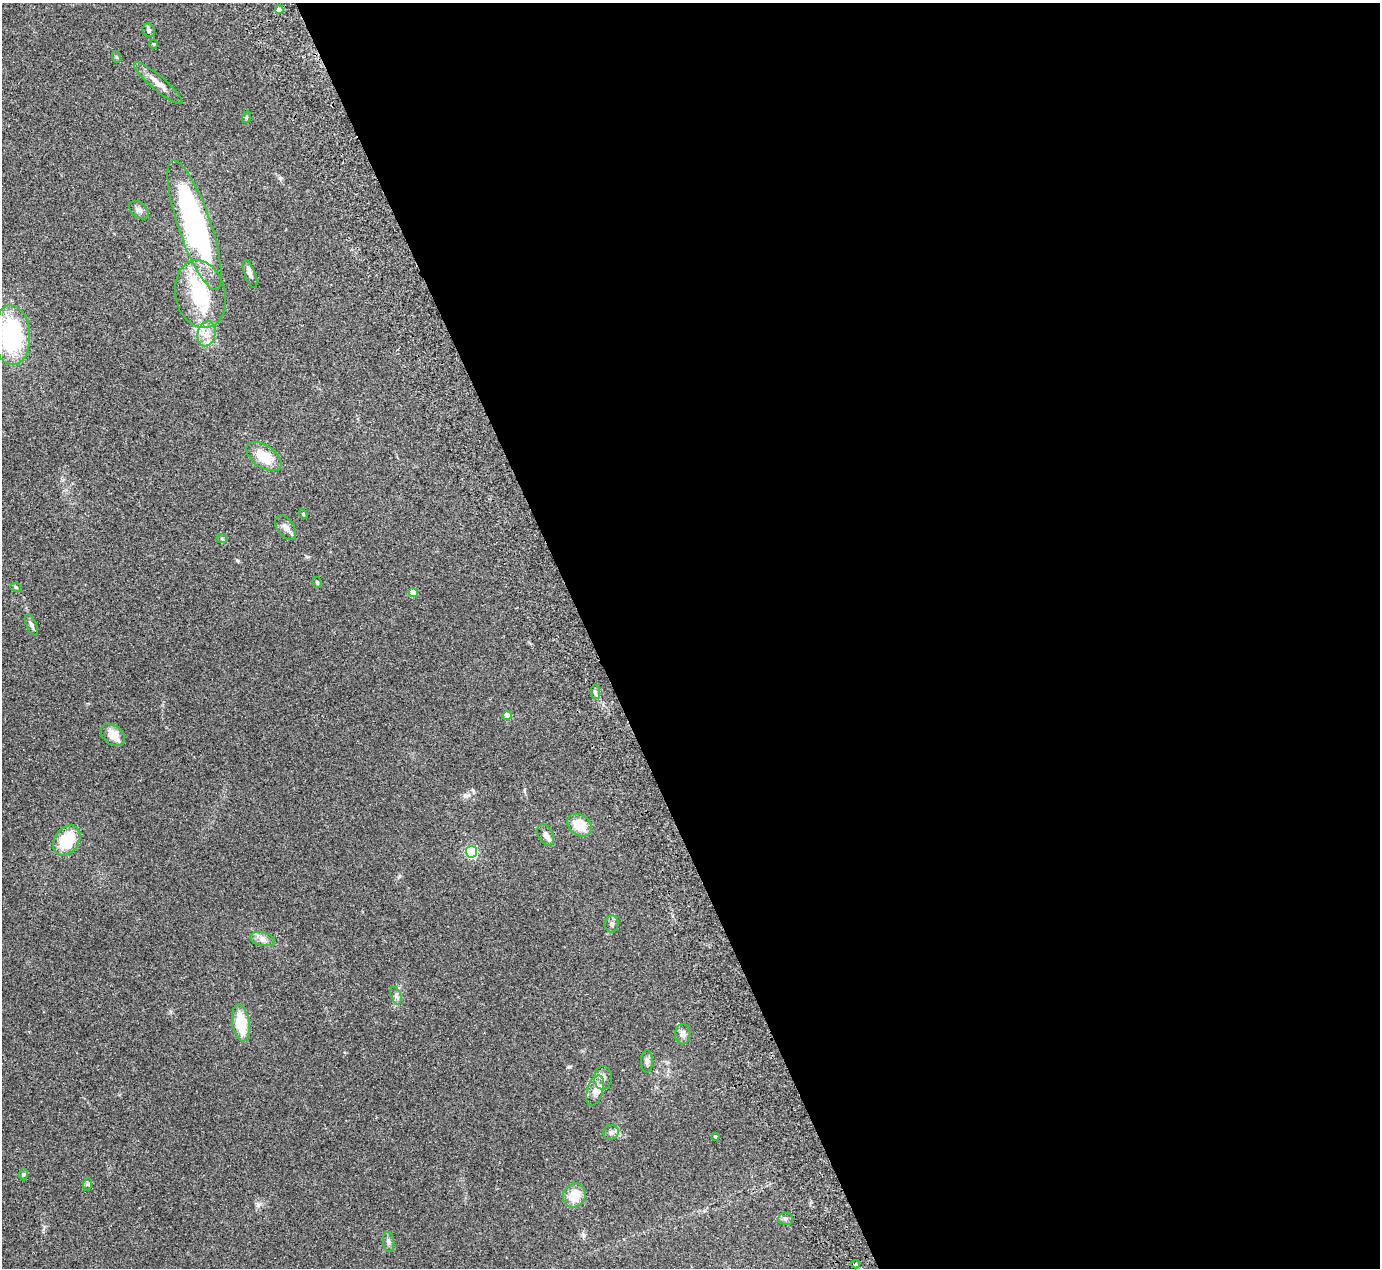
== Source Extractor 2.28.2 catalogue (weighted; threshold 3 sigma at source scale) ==
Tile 8 of 4 x 4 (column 4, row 2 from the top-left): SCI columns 4189-5566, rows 2713-3978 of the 5623 x 5551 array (HDU 1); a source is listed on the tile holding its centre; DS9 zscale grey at full resolution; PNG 1382 x 1270 px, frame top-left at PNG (2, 3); each listed source drawn as its Kron ellipse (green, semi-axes under 4 px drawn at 4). Shown black and unused: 57% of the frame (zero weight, under 2 of 3 exposures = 3% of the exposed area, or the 3 px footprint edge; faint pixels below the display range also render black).
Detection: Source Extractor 2.28.2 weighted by HDU 2 'WHT'; one run over the whole footprint, this tile lists its part. Background 0.215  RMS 0.011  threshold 0.0512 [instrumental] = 3 sigma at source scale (4.5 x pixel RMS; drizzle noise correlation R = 1.50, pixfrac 1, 0.05/0.05 arcsec/px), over >= 5 px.
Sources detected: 47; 1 inside a brighter object's white glare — neither listed nor drawn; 3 inside a brighter listed object's ellipse — not listed separately; the other 43 listed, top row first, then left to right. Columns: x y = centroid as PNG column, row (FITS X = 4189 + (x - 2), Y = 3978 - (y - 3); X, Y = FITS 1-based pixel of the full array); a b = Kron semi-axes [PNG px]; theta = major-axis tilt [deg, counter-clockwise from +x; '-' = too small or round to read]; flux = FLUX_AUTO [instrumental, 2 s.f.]
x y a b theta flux
279 10 4 4 - 8.3
149 30 7 6 - 2.9
154 44 4 4 - 1.1
117 57 6 4 -70 1.5
158 83 31 7 -40 12
247 117 6 4 70 1.3
139 210 11 7 -41 4.4
195 225 68 16 -71 270
250 274 15 5 -70 4.3
200 294 34 25 -77 64
207 334 13 8 77 10
12 335 30 18 -87 100
264 457 20 11 -35 24
303 514 5 4 - 1.1
286 527 14 8 -56 6.8
222 538 6 4 -2 1.4
317 582 5 4 - 1.7
16 587 6 3 -18 1.2
413 592 4 4 - 15
31 625 11 5 -66 3.5
595 692 7 4 -89 2.5
507 716 4 4 - 12
113 735 13 9 -38 14
580 825 13 10 -39 21
546 835 11 7 -61 5.2
67 840 16 12 54 39
471 852 6 5 - 130
612 924 8 6 84 3.3
262 939 12 6 -13 5.9
396 996 9 5 -72 3.1
241 1023 19 8 -82 36
683 1034 10 7 88 5.3
647 1061 11 6 -89 3.7
603 1078 12 9 90 6.6
595 1091 16 8 73 8.6
611 1132 8 7 - 3.1
715 1136 3 3 - 1.2
23 1174 6 4 -90 1.4
88 1184 6 4 71 1.7
574 1195 12 11 - 20
786 1219 7 6 - 2.4
388 1242 10 5 -84 3.4
856 1264 4 4 - 3.6
Isophote crosses this tile's border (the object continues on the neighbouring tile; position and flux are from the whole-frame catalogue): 1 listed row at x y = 12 335
Unlisted compact peaks at least as high as the median listed source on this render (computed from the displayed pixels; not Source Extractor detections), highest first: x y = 258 1205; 584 1235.